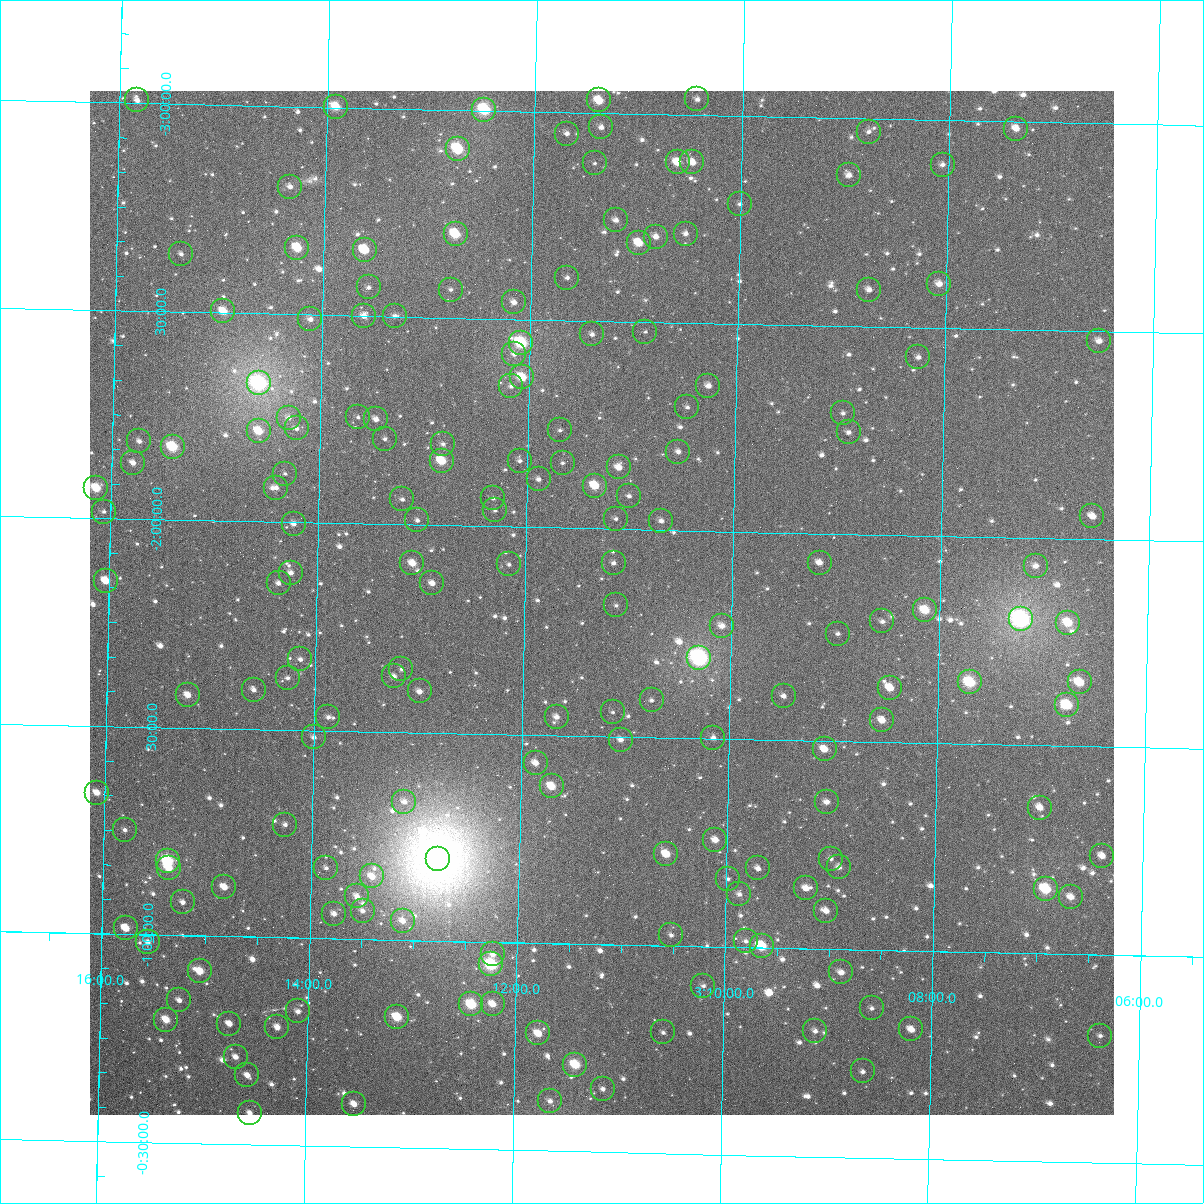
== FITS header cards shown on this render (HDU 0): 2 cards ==
NAXIS1  =                 1024
NAXIS2  =                 1024

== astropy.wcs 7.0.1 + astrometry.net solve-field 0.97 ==
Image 1024 x 1024 px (HDU 0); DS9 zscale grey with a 90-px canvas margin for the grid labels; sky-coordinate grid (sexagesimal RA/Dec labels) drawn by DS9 from the SOLVED WCS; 180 Tycho-2 reference stars matched to detected sources circled (green)
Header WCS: RA---TAN-SIP/DEC--TAN-SIP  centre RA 03:11:15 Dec -01:49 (47.81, -1.82 deg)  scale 8.66 arcsec/px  FOV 147.8' x 147.9'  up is +179 deg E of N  parity flipped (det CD > 0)
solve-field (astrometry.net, Tycho-2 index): VERIFIED the header's WCS against the Tycho-2 star catalogue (verified at 6 index scales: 13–180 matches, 0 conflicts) and refined it, rather than solving blind
Solved WCS: RA---TAN-SIP/DEC--TAN-SIP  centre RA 03:11:15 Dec -01:49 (47.81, -1.82 deg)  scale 8.66 arcsec/px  FOV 147.8' x 147.9'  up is +179 deg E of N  parity flipped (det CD > 0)
The solver's refit moves the header's centre by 0.27 arcsec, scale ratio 1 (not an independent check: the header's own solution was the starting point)
Tycho-2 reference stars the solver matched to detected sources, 180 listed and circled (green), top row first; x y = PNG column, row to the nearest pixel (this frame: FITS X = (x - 90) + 1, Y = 1024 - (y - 91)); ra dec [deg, ICRS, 3 dp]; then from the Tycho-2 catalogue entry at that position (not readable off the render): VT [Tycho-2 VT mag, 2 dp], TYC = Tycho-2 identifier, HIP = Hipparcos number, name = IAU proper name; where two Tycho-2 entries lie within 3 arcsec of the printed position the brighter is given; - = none
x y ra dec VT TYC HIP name
697 99 47.608 -3.038 11.86 4711-404-1 - -
137 100 48.957 -3.007 11.25 4711-197-1 - -
599 100 47.845 -3.030 9.64 4711-702-1 14823 -
336 107 48.478 -3.002 9.58 4711-243-1 - -
484 110 48.121 -3.003 8.37 4711-194-1 14921 -
601 127 47.838 -2.966 11.25 4711-247-1 - -
1016 129 46.839 -2.984 10.83 4710-156-1 - -
869 132 47.194 -2.969 11.59 4710-81-1 - -
567 134 47.921 -2.949 11.86 4711-143-1 - -
458 149 48.183 -2.907 8.78 4711-226-1 14952 -
678 162 47.653 -2.885 10.25 4711-185-1 - -
692 162 47.617 -2.886 10.49 4711-217-1 - -
595 163 47.852 -2.879 13.11 4711-60-1 - -
943 165 47.015 -2.893 11.93 4710-110-1 - -
849 175 47.240 -2.863 11.21 4710-167-1 - -
290 187 48.585 -2.807 11.73 4711-231-1 - -
740 204 47.501 -2.789 12.30 4711-208-1 - -
616 220 47.798 -2.743 11.56 4711-56-1 - -
456 234 48.184 -2.702 9.04 4711-35-1 - -
686 234 47.630 -2.714 11.90 4711-209-1 - -
656 237 47.701 -2.705 11.56 4711-15-1 - -
639 243 47.742 -2.690 9.88 4711-50-1 - -
297 248 48.564 -2.660 9.38 4711-92-1 - -
365 250 48.402 -2.659 10.23 4711-89-1 - -
181 254 48.844 -2.640 11.87 4711-121-1 - -
567 278 47.913 -2.602 12.63 4711-277-1 - -
939 284 47.017 -2.606 10.90 4710-143-1 - -
369 287 48.391 -2.569 11.61 4711-55-1 - -
451 290 48.193 -2.568 12.20 4711-135-1 - -
869 290 47.185 -2.589 11.30 4710-107-1 - -
514 302 48.040 -2.540 11.18 4711-200-1 - -
223 311 48.739 -2.504 9.84 4711-68-1 - -
364 316 48.400 -2.500 11.35 4708-1231-1 - -
395 316 48.326 -2.502 12.31 4711-252-1 - -
310 319 48.529 -2.489 11.46 4708-1152-1 - -
645 332 47.722 -2.477 12.42 4708-1189-1 - -
592 334 47.850 -2.467 11.97 4708-1126-1 - -
1099 341 46.629 -2.477 10.95 4707-1123-1 - -
521 343 48.020 -2.444 8.49 4708-1191-1 - -
514 354 48.037 -2.415 12.28 4708-1217-1 - -
918 357 47.063 -2.429 11.64 4707-935-1 - -
522 377 48.017 -2.360 9.55 4708-1228-1 14878 -
259 383 48.651 -2.333 7.33 4708-1035-1 15089 -
511 386 48.042 -2.338 12.14 4708-1102-1 - -
708 386 47.567 -2.350 11.15 4708-1227-1 - -
687 407 47.617 -2.297 12.67 4708-1154-1 - -
843 413 47.243 -2.290 12.56 4707-249-1 - -
358 417 48.410 -2.256 12.35 4708-1148-1 - -
289 418 48.576 -2.251 12.33 4708-1125-1 - -
376 419 48.365 -2.252 11.14 4708-1039-1 - -
297 428 48.557 -2.226 11.99 4708-1205-1 - -
560 430 47.923 -2.235 11.91 4708-1248-1 - -
259 431 48.647 -2.217 9.95 4708-1150-1 - -
849 432 47.228 -2.244 12.11 4707-1122-1 - -
385 439 48.344 -2.205 11.91 4708-1034-1 - -
139 441 48.935 -2.187 11.56 4708-1145-1 - -
443 444 48.204 -2.196 12.47 4708-1134-1 - -
173 447 48.854 -2.175 8.83 4708-1244-1 - -
678 452 47.636 -2.189 11.65 4708-1185-1 - -
442 461 48.206 -2.156 9.42 4708-1066-1 - -
520 461 48.018 -2.160 11.86 4708-1259-1 - -
133 463 48.949 -2.134 11.00 4708-1181-1 - -
563 463 47.915 -2.157 12.53 4708-1207-1 - -
619 467 47.779 -2.148 10.91 4708-1214-1 - -
285 474 48.582 -2.117 12.56 4708-1007-1 - -
539 479 47.971 -2.116 11.66 4708-1136-1 - -
595 486 47.836 -2.103 9.60 4708-1236-1 - -
96 488 49.035 -2.072 9.62 4708-1128-1 - -
276 488 48.603 -2.082 11.42 4708-1023-1 - -
629 496 47.753 -2.080 12.06 4708-1243-1 - -
493 498 48.080 -2.068 11.83 4708-996-1 - -
402 499 48.298 -2.061 12.07 4708-1221-1 - -
495 510 48.075 -2.039 12.00 4708-1008-1 - -
104 512 49.016 -2.015 12.44 4708-1019-1 - -
1092 516 46.637 -2.054 11.27 4707-729-1 - -
616 519 47.784 -2.025 12.55 4708-990-1 - -
417 520 48.261 -2.011 11.89 4708-1025-1 - -
661 521 47.674 -2.022 11.47 4708-1160-1 - -
294 524 48.559 -1.996 11.82 4708-319-1 - -
412 563 48.271 -1.908 10.38 4708-93-1 - -
614 563 47.786 -1.919 12.14 4708-97-1 - -
820 563 47.291 -1.930 11.03 4707-1203-1 - -
509 564 48.039 -1.910 12.04 4708-91-1 - -
1036 566 46.771 -1.932 11.58 4707-1247-1 - -
291 573 48.563 -1.878 11.50 4708-12-1 - -
106 581 49.008 -1.849 10.20 4708-564-1 - -
279 583 48.592 -1.852 11.81 4708-579-1 - -
432 583 48.222 -1.861 11.23 4708-518-1 - -
616 605 47.779 -1.816 12.72 4708-385-1 - -
925 610 47.035 -1.820 9.43 4707-1121-1 - -
1021 619 46.803 -1.803 7.05 4707-1257-1 14494 -
882 621 47.137 -1.791 11.81 4707-1111-1 - -
1068 623 46.690 -1.797 9.60 4707-745-1 - -
722 626 47.523 -1.772 10.98 4708-399-1 - -
838 634 47.244 -1.759 11.48 4707-1115-1 - -
699 658 47.575 -1.695 7.33 4708-1424-1 14736 -
300 659 48.536 -1.671 11.91 4708-546-1 - -
401 669 48.292 -1.652 12.19 4708-570-1 - -
394 676 48.310 -1.634 11.39 4708-454-1 - -
288 678 48.565 -1.625 12.67 4708-15-1 - -
970 682 46.924 -1.649 8.75 4707-746-1 - -
1080 682 46.660 -1.654 9.78 4707-602-1 - -
890 688 47.115 -1.631 10.24 4707-968-1 - -
254 690 48.646 -1.595 11.60 4708-50-1 - -
420 691 48.247 -1.599 11.53 4708-48-1 - -
188 695 48.804 -1.579 10.64 4708-79-1 - -
784 696 47.371 -1.606 11.94 4707-1038-1 - -
652 700 47.689 -1.590 12.15 4708-64-1 - -
1067 705 46.688 -1.599 9.24 4707-1144-1 14470 -
613 712 47.782 -1.559 12.60 4708-83-1 - -
328 717 48.466 -1.532 11.77 4708-129-1 - -
557 717 47.916 -1.545 11.38 4708-107-1 - -
882 720 47.133 -1.553 10.56 4707-1071-1 - -
314 737 48.499 -1.484 11.89 4708-255-1 - -
713 738 47.538 -1.502 11.99 4708-227-1 - -
621 740 47.761 -1.493 11.66 4708-198-1 - -
825 749 47.270 -1.481 10.51 4707-151-1 - -
536 763 47.965 -1.433 11.10 4708-423-1 - -
552 786 47.925 -1.377 9.97 4708-506-1 - -
97 793 49.018 -1.339 10.81 4708-219-1 - -
404 802 48.278 -1.333 11.77 4708-214-1 - -
827 802 47.262 -1.354 11.45 4707-906-1 - -
1040 808 46.749 -1.351 10.68 4707-686-1 - -
285 825 48.564 -1.272 12.09 4708-291-1 - -
125 830 48.949 -1.251 12.16 4708-34-1 - -
715 840 47.528 -1.257 10.94 4708-116-1 - -
666 854 47.646 -1.220 10.49 4708-57-1 - -
1102 856 46.597 -1.238 10.85 4707-759-1 - -
438 859 48.193 -1.196 5.14 4708-1423-1 14954 -
831 859 47.249 -1.218 12.21 4707-1128-1 - -
168 861 48.844 -1.179 8.63 4708-304-1 15158 -
839 867 47.230 -1.198 11.40 4707-592-1 - -
169 868 48.842 -1.163 9.94 4708-150-1 - -
326 868 48.463 -1.170 12.11 4708-137-1 - -
758 868 47.424 -1.190 11.35 4707-463-1 - -
372 876 48.352 -1.152 10.51 4708-159-1 - -
728 879 47.496 -1.164 12.36 4707-4-1 - -
224 887 48.707 -1.119 10.80 4708-224-1 - -
806 888 47.308 -1.145 11.23 4707-823-1 - -
1046 889 46.731 -1.155 9.00 4707-63-1 - -
739 894 47.468 -1.127 12.04 4707-468-1 - -
357 896 48.387 -1.103 11.36 4708-243-1 - -
1071 897 46.670 -1.138 11.31 4707-514-1 - -
183 902 48.806 -1.080 11.54 4708-496-1 - -
363 911 48.373 -1.069 12.03 4708-476-1 - -
826 911 47.258 -1.092 11.11 4707-147-1 - -
334 914 48.442 -1.060 11.61 4708-460-1 - -
403 921 48.276 -1.046 11.02 4708-337-1 - -
126 928 48.941 -1.015 10.39 4708-412-1 - -
671 935 47.630 -1.025 11.62 4708-428-1 - -
746 941 47.450 -1.015 12.57 4707-780-1 - -
148 942 48.888 -0.982 11.73 4708-452-1 - -
762 946 47.412 -1.004 9.04 4707-188-1 14680 -
493 954 48.058 -0.970 11.75 4708-501-1 - -
491 964 48.061 -0.946 8.29 4708-239-1 14894 -
200 971 48.762 -0.915 10.07 4708-127-1 - -
841 972 47.218 -0.944 11.26 4707-180-1 - -
703 986 47.550 -0.905 12.32 4708-312-1 - -
179 1000 48.809 -0.844 12.32 4708-1-1 - -
471 1004 48.107 -0.849 9.01 4708-28-1 14912 -
493 1004 48.056 -0.851 10.50 4708-37-1 - -
872 1008 47.144 -0.860 12.05 4707-406-1 - -
298 1011 48.523 -0.823 12.02 4708-782-1 - -
397 1017 48.284 -0.814 9.50 4708-788-1 - -
166 1020 48.840 -0.797 10.22 4708-801-1 - -
229 1024 48.688 -0.790 11.32 4708-806-1 - -
277 1027 48.572 -0.784 11.07 4708-809-1 - -
911 1029 47.047 -0.811 10.70 4707-1207-1 - -
815 1031 47.278 -0.802 11.76 4707-879-1 - -
663 1032 47.644 -0.791 12.00 4708-803-1 - -
538 1033 47.944 -0.782 9.97 4708-807-1 - -
1100 1036 46.593 -0.805 11.71 4707-894-1 - -
236 1057 48.671 -0.711 11.62 4708-851-1 - -
575 1065 47.853 -0.709 9.41 4708-850-1 14825 -
863 1071 47.162 -0.707 12.02 4707-128-1 - -
247 1075 48.642 -0.667 11.36 4708-891-1 - -
603 1089 47.786 -0.652 12.40 4708-912-1 - -
550 1101 47.913 -0.620 11.77 4708-948-1 - -
354 1104 48.384 -0.603 10.94 4708-973-1 - -
250 1113 48.634 -0.577 11.71 4708-631-1 - -